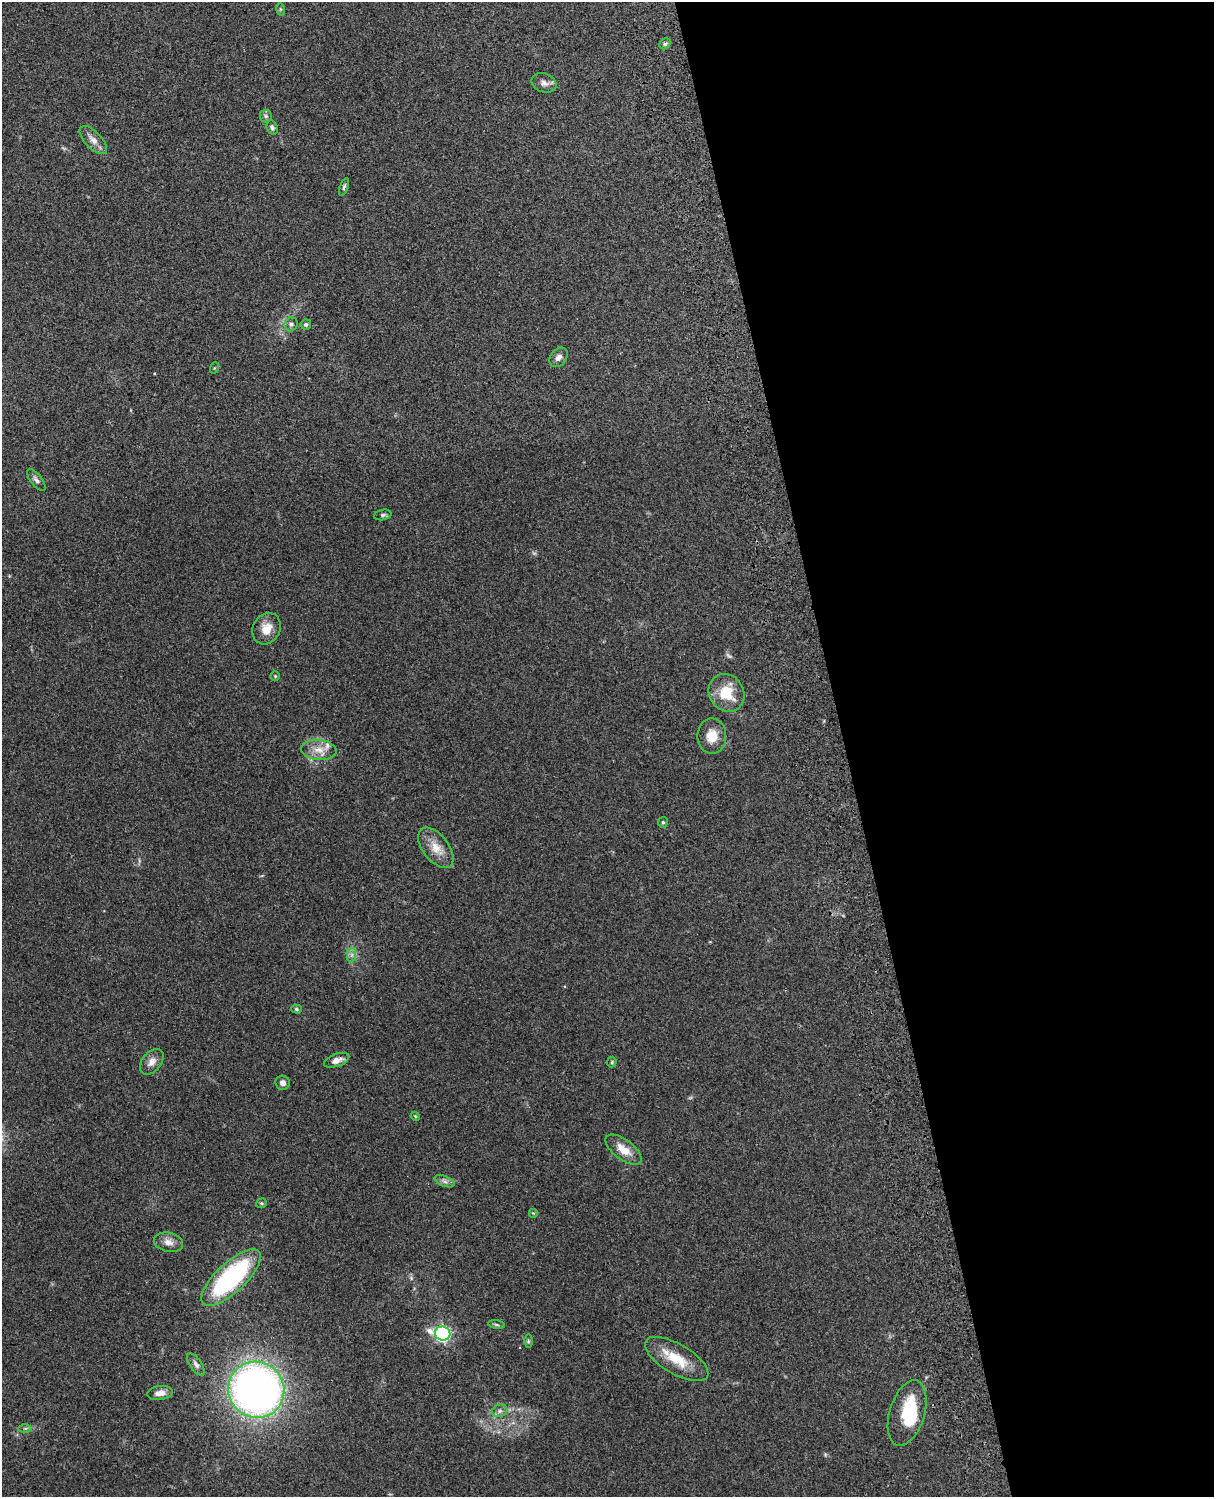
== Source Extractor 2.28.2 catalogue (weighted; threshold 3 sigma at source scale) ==
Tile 8 of 4 x 3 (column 4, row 2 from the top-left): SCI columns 3756-4967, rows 1660-3154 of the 5088 x 4927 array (HDU 1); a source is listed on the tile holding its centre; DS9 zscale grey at full resolution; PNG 1216 x 1499 px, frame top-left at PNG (2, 2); each listed source drawn as its Kron ellipse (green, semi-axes under 4 px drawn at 4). Shown black and unused: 30% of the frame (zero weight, under 3 of 4 exposures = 6% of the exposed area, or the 3 px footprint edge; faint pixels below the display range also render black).
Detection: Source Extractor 2.28.2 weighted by HDU 2 'WHT'; one run over the whole footprint, this tile lists its part. Background 0.105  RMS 0.0065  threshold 0.0293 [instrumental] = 3 sigma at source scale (4.5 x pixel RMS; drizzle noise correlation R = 1.50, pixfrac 1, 0.05/0.05 arcsec/px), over >= 5 px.
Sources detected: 47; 2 too faint to see at this stretch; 1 inside a brighter object's white glare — neither listed nor drawn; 1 inside a brighter listed object's ellipse — not listed separately; the other 43 listed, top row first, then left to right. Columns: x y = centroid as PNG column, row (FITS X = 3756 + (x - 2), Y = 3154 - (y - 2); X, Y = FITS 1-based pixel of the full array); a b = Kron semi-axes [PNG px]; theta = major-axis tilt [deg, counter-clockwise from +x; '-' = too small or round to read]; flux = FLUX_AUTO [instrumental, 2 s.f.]
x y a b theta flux
280 9 6 4 -71 0.85
665 44 6 5 - 1.1
544 83 13 9 -21 3.4
266 116 6 6 - 1.4
272 127 7 5 -68 1.9
93 140 18 8 -46 4.9
344 187 9 4 71 1.3
291 324 7 6 - 1.8
306 325 5 5 - 1.1
558 357 11 8 53 3
214 368 6 3 71 0.63
36 480 13 5 -52 2.2
383 515 9 5 12 1.3
266 629 16 13 63 8.1
275 676 4 4 - 0.65
727 693 20 17 -58 18
712 736 18 14 -90 10
319 750 18 10 -6 7.7
663 822 5 5 - 1.1
436 848 23 13 -52 10
352 955 7 4 88 1.9
296 1009 5 4 - 0.97
337 1060 13 6 20 4.6
152 1062 14 9 51 4.8
612 1062 5 5 - 0.79
283 1083 7 7 - 2.8
415 1116 5 3 - 0.57
624 1150 21 10 -37 9.6
445 1181 10 5 -21 2.1
261 1203 5 4 - 0.86
533 1213 5 5 - 0.76
169 1242 15 9 -13 4.6
231 1278 38 15 43 91
496 1325 8 4 -9 1.2
443 1334 8 7 - 150
528 1341 7 4 90 0.95
677 1359 35 15 -30 19
196 1365 13 6 -55 2.3
256 1390 28 27 - 380
160 1393 13 7 9 4.6
500 1411 8 6 21 2
907 1413 34 17 73 31
25 1428 6 4 1 1.2